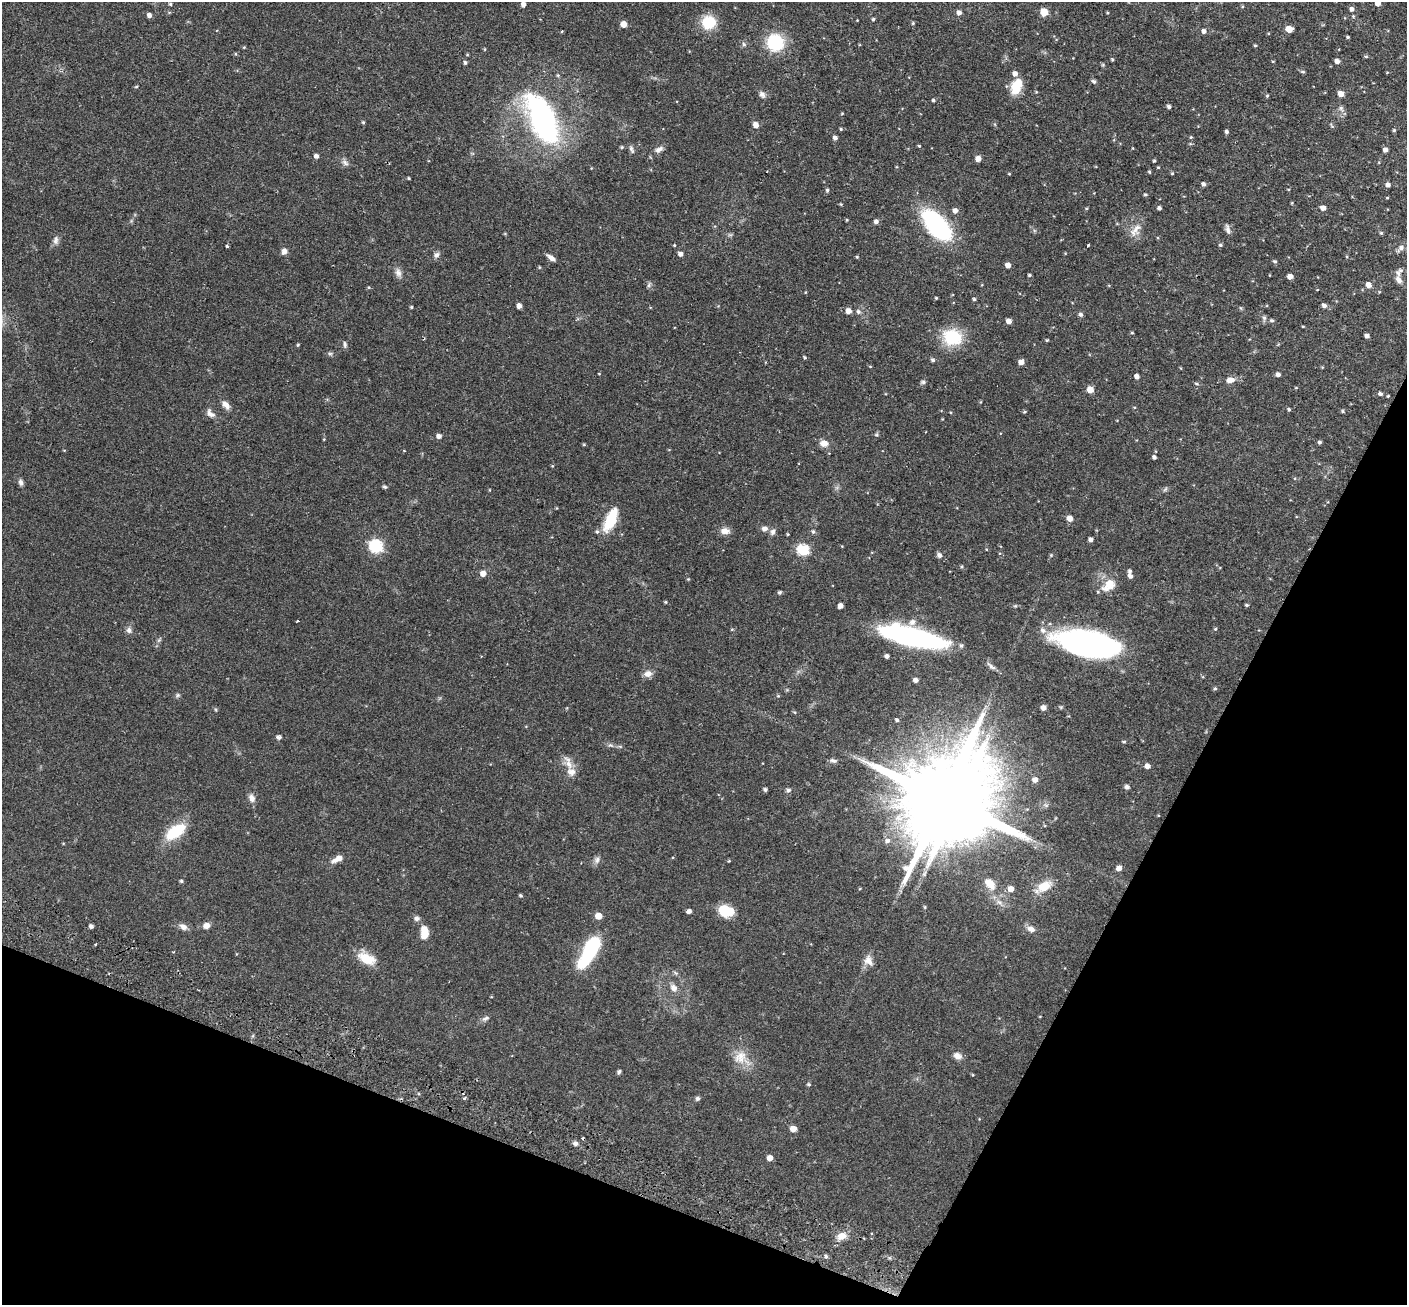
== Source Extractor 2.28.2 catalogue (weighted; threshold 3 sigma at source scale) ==
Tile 15 of 4 x 4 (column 3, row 4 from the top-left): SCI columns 2836-4240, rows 330-1632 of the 5673 x 5737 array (HDU 1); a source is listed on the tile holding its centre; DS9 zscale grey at full resolution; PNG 1409 x 1307 px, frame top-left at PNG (2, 2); no overlay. Shown black and unused: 22% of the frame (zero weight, under 2 of 3 exposures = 3% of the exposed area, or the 3 px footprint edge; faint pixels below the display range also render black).
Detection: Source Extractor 2.28.2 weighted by HDU 2 'WHT'; one run over the whole footprint, this tile lists its part. Background 0.0783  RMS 0.0051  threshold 0.0229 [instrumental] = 3 sigma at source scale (4.5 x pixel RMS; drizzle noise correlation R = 1.50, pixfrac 1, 0.05/0.05 arcsec/px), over >= 5 px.
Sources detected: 269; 1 inside a brighter object's white glare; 1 cosmic-ray / hot-pixel residue — not listed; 7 inside a brighter listed object's ellipse — not listed separately; the other 260 listed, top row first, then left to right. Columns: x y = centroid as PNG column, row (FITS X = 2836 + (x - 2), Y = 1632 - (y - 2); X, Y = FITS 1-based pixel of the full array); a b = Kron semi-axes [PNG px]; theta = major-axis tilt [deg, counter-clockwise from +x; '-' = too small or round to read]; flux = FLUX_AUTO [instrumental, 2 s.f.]
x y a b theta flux
1378 3 5 4 - 3.1
170 4 4 3 - 0.71
523 4 4 4 - 2.3
1352 9 5 5 - 1.6
1044 12 5 5 - 11
959 13 5 5 - 2
1107 13 4 3 - 0.47
149 15 5 4 - 1.9
873 19 4 3 - 0.82
708 22 12 12 - 17
913 23 5 3 - 0.51
624 24 5 5 - 5.2
1289 29 5 5 - 6.9
562 31 4 3 - 0.43
1204 31 5 4 - 1.8
1348 37 4 3 - 0.61
775 42 13 13 - 30
744 44 6 5 - 0.96
1255 45 4 3 - 0.55
244 47 5 3 - 0.41
485 49 5 3 - 0.42
1366 56 5 4 - 0.67
1112 60 4 3 - 0.54
1337 61 5 4 - 2.3
465 63 4 4 - 1
1303 72 5 4 - 0.73
1387 72 4 3 - 0.33
558 75 5 4 - 0.62
1094 81 6 5 - 1.2
1016 86 18 11 67 11
136 87 5 3 - 0.49
762 94 10 7 -58 1.9
1341 94 5 5 - 4.3
1267 96 5 3 - 0.63
933 100 4 4 - 0.81
1169 106 5 4 - 1.2
1341 108 9 7 -72 1.8
842 113 4 4 - 0.41
543 120 43 20 -64 130
363 122 5 4 - 0.66
756 125 7 6 - 2.3
1331 125 8 3 -61 0.64
841 129 4 4 - 0.55
1394 130 4 4 - 0.6
1227 132 4 4 - 1.2
1191 137 4 4 - 0.54
835 138 4 4 - 1.7
919 146 4 3 - 0.56
622 147 5 4 - 0.63
631 149 12 5 -69 1.4
659 149 12 7 28 2.4
1385 150 5 4 - 1.8
316 156 5 4 - 1.8
978 159 5 5 - 3.6
1154 161 4 3 - 0.6
345 162 11 6 -45 1.8
1158 167 3 3 - 0.45
1149 172 4 3 - 0.58
1172 173 4 4 - 0.54
1009 174 4 3 - 0.42
409 178 3 2 - 0.57
1203 184 5 4 - 1.4
1388 185 5 4 - 1.7
1288 189 4 3 - 0.36
827 190 5 4 - 0.84
1145 194 5 4 - 0.68
1387 198 4 3 - 0.39
1292 203 5 3 - 0.43
841 204 4 3 - 0.46
1086 208 5 3 - 0.45
1159 208 5 4 - 1.2
1323 208 5 4 - 2.8
955 211 6 5 - 2.2
847 220 3 3 - 0.48
876 221 5 5 - 1.7
936 225 35 17 -48 62
1227 229 15 6 -78 1.9
1135 230 22 11 52 5.4
1381 233 5 5 - 0.64
56 240 12 7 80 2
674 245 3 3 - 0.43
1088 245 3 2 - 0.95
1220 245 5 4 - 0.78
227 246 4 3 - 0.65
1401 248 10 6 44 2.1
284 251 7 7 - 2.1
680 254 5 4 - 2.1
436 255 8 7 - 1.7
857 257 4 4 - 0.55
1347 257 5 3 - 0.44
551 258 11 5 -36 2.2
1275 261 5 5 - 0.81
1008 265 5 4 - 3.3
539 267 4 4 - 0.47
1401 270 7 6 - 1.2
398 273 13 8 -75 2.6
1029 275 4 3 - 0.67
1290 276 5 4 - 3.3
1398 280 12 7 -64 2.5
649 285 8 5 64 1
1368 285 5 5 - 3.6
369 287 5 4 - 0.51
805 292 4 3 - 0.41
936 298 3 3 - 0.53
974 299 4 4 - 0.87
1324 305 6 4 -46 1.8
519 306 4 4 - 2.8
411 307 4 3 - 0.57
1241 308 6 4 -70 0.55
848 311 5 5 - 3.6
858 312 7 6 - 1.5
1081 314 5 5 - 1.3
1264 318 10 5 -84 1.2
1009 321 5 4 - 2.9
1272 321 6 5 - 0.96
1303 326 4 3 - 0.4
674 328 2 2 - 0.45
1132 333 4 4 - 0.48
1367 336 4 4 - 1.8
952 337 18 14 -13 26
1047 340 4 3 - 0.49
345 344 9 5 -80 1.2
298 345 4 4 - 0.55
330 354 6 4 -1 0.89
804 357 4 3 - 0.68
933 360 5 5 - 1.1
1021 362 5 5 - 3.2
870 366 5 3 - 0.38
1322 367 4 3 - 0.4
599 374 4 3 - 0.34
1278 374 5 4 - 1.7
1137 376 5 4 - 2
1230 380 10 7 11 3.5
923 382 7 5 3 0.95
1197 384 6 5 - 0.83
1296 388 5 3 - 0.37
1090 389 5 5 - 6.4
1380 394 5 4 - 1.2
1388 396 3 3 - 0.45
226 405 13 7 -49 2.9
1289 409 4 4 - 0.68
1343 411 5 4 - 0.65
950 412 4 3 - 0.42
1024 412 4 4 - 0.66
210 413 13 8 -40 2.7
942 419 3 2 - 0.35
876 434 5 5 - 0.69
439 436 5 4 - 2.4
324 439 4 3 - 0.39
1319 442 4 4 - 0.95
824 443 11 8 -7 3.5
584 444 4 4 - 0.48
404 451 4 3 - 0.34
1154 457 4 4 - 1.2
552 466 4 4 - 0.44
21 482 8 6 -74 1.5
385 487 6 4 -14 0.75
1165 489 7 4 45 0.87
556 508 5 3 - 0.36
1069 518 5 5 - 4.1
611 519 29 11 66 16
764 529 7 7 - 2.2
725 531 12 8 0 3.1
813 531 6 5 - 1
773 532 8 6 74 1.7
788 534 4 3 - 0.45
1091 539 4 4 - 1.8
376 546 6 6 - 76
803 550 6 6 - 46
940 555 7 6 - 1.9
1051 555 5 4 - 0.52
961 567 5 5 - 0.62
483 573 5 5 - 4.1
1130 576 6 5 - 1.8
688 579 4 4 - 0.47
1109 585 19 11 43 7.7
779 592 4 4 - 0.99
665 602 4 3 - 0.54
1247 605 4 3 - 0.73
840 606 4 4 - 3.1
1015 606 6 4 17 0.6
297 621 3 3 - 1.9
912 622 10 8 36 2.5
732 629 5 3 - 0.42
1215 629 4 4 - 0.56
129 630 9 7 -87 1.8
913 637 54 14 -13 120
159 640 7 4 45 0.9
1089 643 49 18 -11 190
887 656 4 4 - 1.6
991 666 17 5 -42 1.9
648 674 11 9 6 2.8
916 680 5 4 - 1.8
1215 689 5 4 - 0.76
178 695 7 6 - 0.97
778 696 4 4 - 0.49
1061 707 5 5 - 0.55
1043 708 5 4 - 3
216 710 5 3 - 0.51
794 712 5 4 - 0.51
897 720 4 4 - 0.93
279 737 6 5 - 1.6
1124 742 5 3 - 0.58
610 745 8 6 -2 1.3
833 761 10 5 -17 1.3
568 762 23 11 -65 5
1147 766 5 4 - 2.9
1035 780 6 5 - 2.8
1127 787 5 4 - 1.7
765 789 4 4 - 1
788 790 8 6 1 1.2
252 798 10 7 -70 2.8
944 798 31 17 59 11000
1046 805 7 6 - 1.1
175 832 20 10 34 22
887 841 7 6 - 1.9
63 843 4 3 - 0.35
337 859 16 7 28 3.9
597 860 10 8 63 1.9
729 861 4 3 - 0.41
1119 868 5 5 - 3.2
181 881 4 4 - 0.67
990 884 15 9 -49 7.1
1044 887 22 11 30 9.1
860 889 4 3 - 0.45
1011 889 6 6 - 3.8
520 895 4 4 - 0.76
999 902 12 7 -29 2.8
925 907 4 4 - 0.47
689 911 4 4 - 2.2
726 911 15 12 -12 13
598 916 5 5 - 7.1
416 918 8 7 - 1.6
91 926 4 4 - 1.4
206 926 8 7 - 2.8
183 927 10 7 -33 2.6
1031 929 11 7 -24 2.9
424 933 13 7 -89 8.9
95 944 2 2 - 0.42
589 951 33 11 61 43
366 958 22 12 -30 9.8
868 960 14 11 -69 4.1
676 973 8 4 -32 0.9
673 988 10 8 -54 3
491 997 4 3 - 0.32
1040 1016 4 2 - 0.3
485 1018 10 6 19 1.5
957 1056 11 8 -26 2.8
740 1057 20 18 57 8.8
619 1072 5 4 - 0.96
973 1075 4 3 - 0.4
808 1084 5 4 - 0.78
464 1098 4 4 - 0.77
697 1098 6 5 - 1.2
793 1129 5 4 - 5.6
575 1143 6 6 - 1.5
770 1158 5 4 - 3.5
871 1233 3 2 - 0.52
841 1236 11 9 23 4.8
826 1256 5 4 - 0.98
Overlapping masked pixels (flux is a lower limit): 1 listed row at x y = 913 637
Isophote crosses this tile's border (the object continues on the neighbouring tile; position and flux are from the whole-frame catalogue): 1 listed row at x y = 1378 3